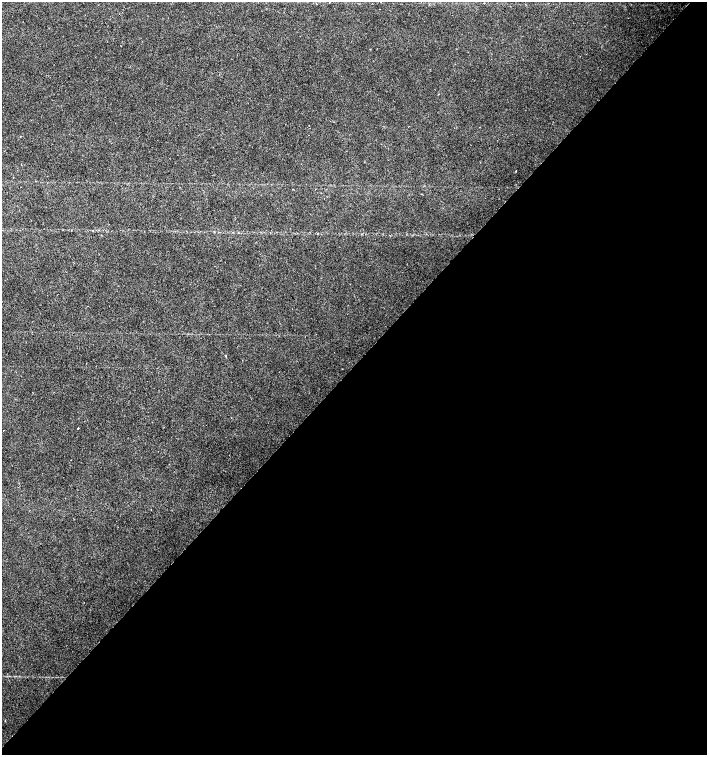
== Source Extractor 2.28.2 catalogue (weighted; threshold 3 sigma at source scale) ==
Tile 12 of 4 x 4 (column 4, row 3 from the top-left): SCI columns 4454-5862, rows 1507-3012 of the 6023 x 6029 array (HDU 1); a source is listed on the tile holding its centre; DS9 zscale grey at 2 x 2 block average (1 PNG px = mean of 2 x 2 image px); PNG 709 x 757 px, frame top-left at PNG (2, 2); no overlay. Shown black and unused: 52% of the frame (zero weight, under 2 of 3 exposures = <1% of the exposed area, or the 3 px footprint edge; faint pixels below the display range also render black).
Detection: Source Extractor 2.28.2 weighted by HDU 2 'WHT'; one run over the whole footprint, this tile lists its part. Background 0.0219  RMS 0.0034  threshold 0.0151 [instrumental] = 3 sigma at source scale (4.5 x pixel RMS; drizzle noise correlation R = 1.50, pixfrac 1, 0.0396/0.0396 arcsec/px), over >= 5 px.
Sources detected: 5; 1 cosmic-ray / hot-pixel residue — not listed; the other 4 listed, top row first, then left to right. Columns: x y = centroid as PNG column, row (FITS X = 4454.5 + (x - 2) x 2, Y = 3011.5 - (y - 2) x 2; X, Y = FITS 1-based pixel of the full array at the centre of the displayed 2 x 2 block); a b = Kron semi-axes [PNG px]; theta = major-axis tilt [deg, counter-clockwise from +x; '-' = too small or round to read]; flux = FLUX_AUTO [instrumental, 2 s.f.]
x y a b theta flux
21 136 2 2 - 0.31
516 171 2 2 - 1.1
226 356 2 2 - 1.1
78 428 2 2 - 0.97